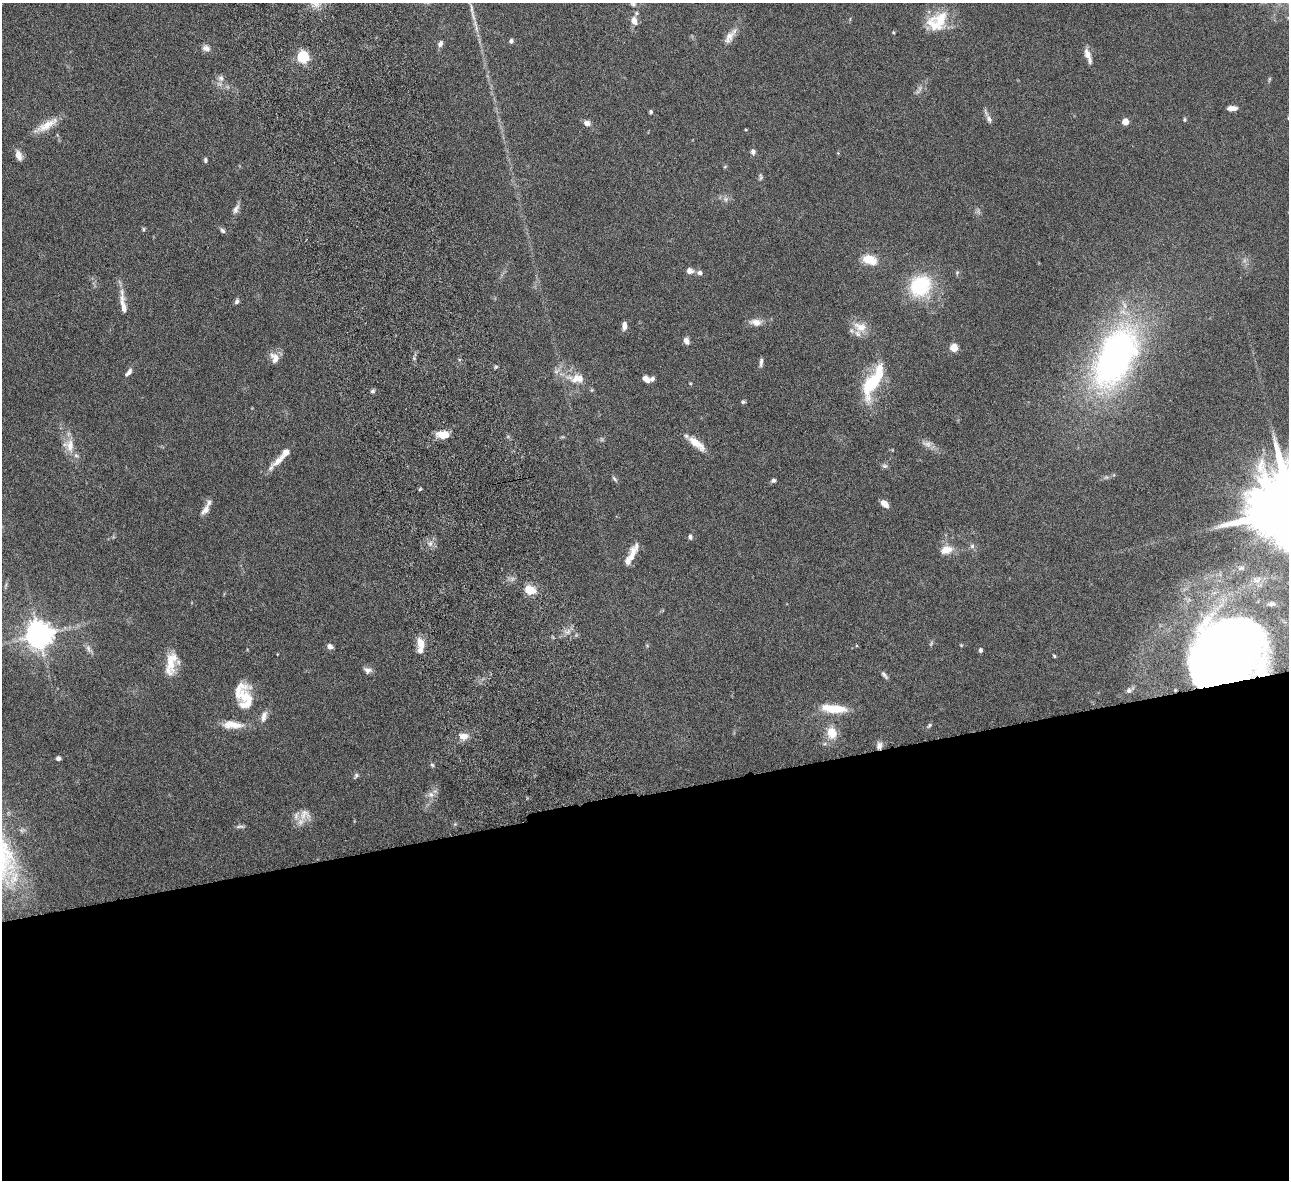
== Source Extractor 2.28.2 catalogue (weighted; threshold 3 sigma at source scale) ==
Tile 15 of 4 x 4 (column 3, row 4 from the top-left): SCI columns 2628-3914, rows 286-1463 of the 5257 x 5162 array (HDU 1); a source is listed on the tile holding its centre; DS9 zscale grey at full resolution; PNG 1291 x 1182 px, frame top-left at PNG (2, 3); no overlay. Shown black and unused: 33% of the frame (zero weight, under 6 of 12 exposures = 3% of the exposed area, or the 3 px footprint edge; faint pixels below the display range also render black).
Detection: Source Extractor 2.28.2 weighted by HDU 2 'WHT'; one run over the whole footprint, this tile lists its part. Background 0.125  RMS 0.0034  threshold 0.0139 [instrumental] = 3 sigma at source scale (4.09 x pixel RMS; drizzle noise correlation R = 1.36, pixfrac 0.8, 0.05/0.05 arcsec/px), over >= 5 px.
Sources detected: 121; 6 too faint to see at this stretch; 2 inside a brighter object's white glare — not listed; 14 inside a brighter listed object's ellipse — not listed separately; the other 99 listed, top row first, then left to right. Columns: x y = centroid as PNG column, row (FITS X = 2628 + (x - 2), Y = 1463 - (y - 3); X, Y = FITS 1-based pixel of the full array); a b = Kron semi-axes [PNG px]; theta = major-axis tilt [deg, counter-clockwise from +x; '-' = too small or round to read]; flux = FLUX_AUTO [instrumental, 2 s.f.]
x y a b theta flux
633 4 7 6 - 0.67
940 20 24 18 -87 9.2
634 21 11 8 -66 2.3
893 32 4 4 - 0.34
729 37 22 10 57 3.2
511 41 5 5 - 0.74
440 44 7 5 66 1.2
206 48 10 8 -29 1.5
1088 56 19 6 -70 2.5
303 57 6 5 - 38
221 78 10 8 -86 1.6
1232 108 10 5 2 1.9
651 112 5 4 - 0.56
988 117 20 5 -64 1.4
1185 119 6 4 -89 0.41
1125 122 5 4 - 6
587 123 8 6 -22 1.7
46 125 34 9 29 5
753 152 7 6 - 1.1
838 153 4 4 - 0.29
19 155 12 7 -71 2.3
205 160 6 4 82 0.62
725 166 6 3 21 0.32
761 177 11 5 -77 0.74
726 199 8 7 - 1.1
236 209 14 7 65 1.6
143 229 6 4 84 0.43
222 230 8 5 -50 0.76
870 260 18 11 -17 5.6
690 271 7 6 - 1.8
700 273 7 6 - 1.1
957 273 6 5 - 0.5
920 286 23 20 43 22
237 301 7 5 68 0.75
123 305 30 8 -81 3.8
756 322 16 8 -3 2.6
624 326 9 5 86 1.8
860 327 21 14 -22 4.7
686 341 9 6 -69 1.4
954 348 5 5 - 10
1115 357 60 32 66 130
275 358 15 10 -64 2.8
761 362 11 4 86 0.94
496 367 6 4 30 0.45
128 372 13 5 51 1.3
576 378 28 13 -4 6.1
646 379 7 5 -43 2.3
652 379 6 5 - 1
690 383 5 3 - 0.27
871 383 34 15 65 18
372 391 7 4 27 0.59
743 402 5 5 - 0.48
443 435 16 9 -5 3.7
696 443 23 8 -38 5.1
927 444 16 9 -15 2
69 445 20 16 -62 4.8
279 460 25 9 42 4
885 466 8 6 -1 0.75
614 479 9 5 -49 0.63
773 480 6 5 - 0.71
420 489 4 3 - 0.42
885 504 8 5 -43 2.9
205 510 15 8 55 2.1
690 537 6 5 - 0.91
430 543 8 6 69 1.3
972 546 8 6 -89 0.88
946 550 15 10 12 3.9
632 555 21 8 74 3.7
530 590 12 8 -23 6.1
1272 604 9 5 1 0.89
39 635 9 8 - 430
421 643 14 8 -71 3.6
931 643 7 4 53 0.47
647 645 6 3 -20 0.33
961 645 5 4 - 0.29
330 646 7 6 - 1.3
89 649 13 6 -63 1.3
980 650 5 4 - 0.7
1054 656 4 3 - 0.36
170 661 28 12 88 6.9
1216 661 76 44 -83 210
1261 668 54 19 81 25
368 670 10 7 -17 1.4
884 675 12 4 -50 0.89
1129 690 13 6 37 1.3
247 698 28 19 -73 7.7
834 709 31 10 -5 8
232 725 29 10 -3 5
929 725 9 4 43 0.55
832 733 15 12 -79 5.5
463 736 10 8 -6 3
879 745 10 8 87 1.4
58 758 5 5 - 0.77
432 765 7 4 -37 0.53
356 776 9 6 50 0.74
431 794 11 8 -17 1.8
304 814 19 17 -42 4.1
455 824 6 4 45 0.41
240 826 13 4 0 0.75
Overlapping masked pixels (flux is a lower limit): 3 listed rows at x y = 1216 661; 1261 668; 879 745
Isophote crosses this tile's border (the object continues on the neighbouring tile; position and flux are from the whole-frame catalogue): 1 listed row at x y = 633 4